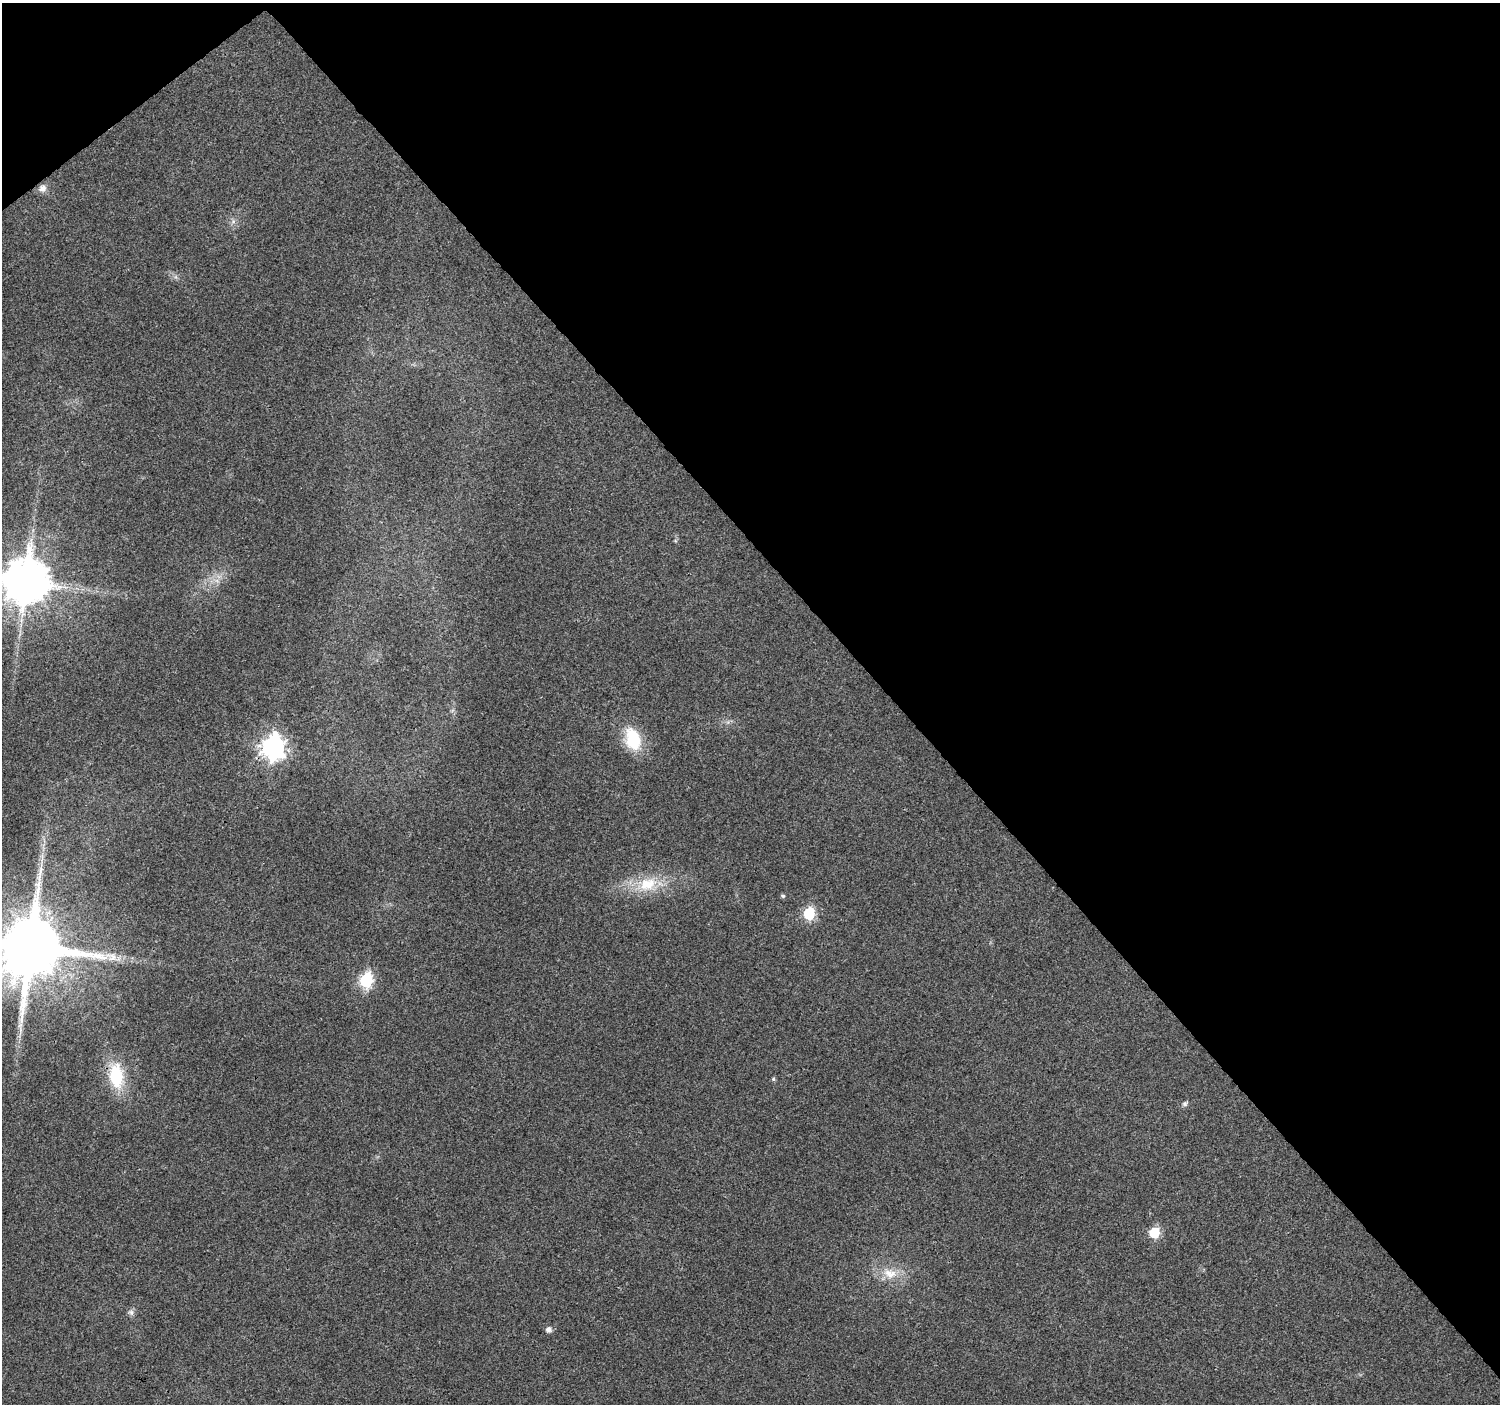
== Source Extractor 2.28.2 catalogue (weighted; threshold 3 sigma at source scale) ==
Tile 3 of 4 x 4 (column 3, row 1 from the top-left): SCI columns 3007-4504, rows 4353-5754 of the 6010 x 5964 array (HDU 1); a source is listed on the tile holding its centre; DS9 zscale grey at full resolution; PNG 1502 x 1406 px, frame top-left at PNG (2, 3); no overlay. Shown black and unused: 42% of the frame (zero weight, under 3 of 4 exposures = <1% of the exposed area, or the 3 px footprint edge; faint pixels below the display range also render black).
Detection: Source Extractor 2.28.2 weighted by HDU 2 'WHT'; one run over the whole footprint, this tile lists its part. Background 0.037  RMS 0.004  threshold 0.0179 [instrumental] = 3 sigma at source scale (4.5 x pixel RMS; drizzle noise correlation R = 1.50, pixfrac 1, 0.0396/0.0396 arcsec/px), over >= 5 px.
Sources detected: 18; all 18 listed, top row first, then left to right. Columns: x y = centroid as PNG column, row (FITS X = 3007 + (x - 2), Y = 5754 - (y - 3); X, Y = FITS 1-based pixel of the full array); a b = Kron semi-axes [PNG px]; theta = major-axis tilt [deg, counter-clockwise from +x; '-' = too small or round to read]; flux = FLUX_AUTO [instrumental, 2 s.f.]
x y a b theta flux
43 188 9 9 - 2.4
233 222 7 4 19 0.91
26 582 13 12 - 1900
633 739 29 19 -74 15
273 747 9 8 - 290
647 884 29 19 18 14
783 896 6 4 -14 0.63
809 914 7 6 - 36
31 947 17 16 - 4500
112 957 14 10 26 3.7
366 980 7 6 - 62
116 1076 31 18 -83 18
773 1079 5 5 - 0.68
1185 1104 7 6 - 0.96
1154 1233 6 6 - 25
890 1274 21 13 -11 7.5
131 1312 8 6 -87 1.2
548 1329 6 6 - 1.8
Overlapping masked pixels (flux is a lower limit): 1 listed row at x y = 273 747
Isophote crosses this tile's border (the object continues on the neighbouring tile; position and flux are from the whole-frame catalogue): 2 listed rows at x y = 26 582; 31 947